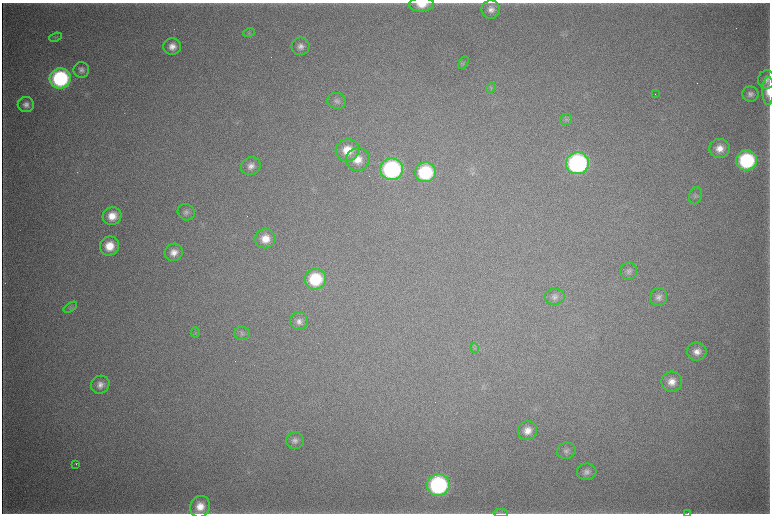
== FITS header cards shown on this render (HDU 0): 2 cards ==
NAXIS1  =                 1536 / length of data axis 1
NAXIS2  =                 1023 / length of data axis 2

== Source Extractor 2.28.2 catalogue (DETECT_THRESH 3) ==
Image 1536 x 1023 px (HDU 0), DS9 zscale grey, zoomed out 1/2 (1 PNG px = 2 x 2 image px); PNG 772 x 516 px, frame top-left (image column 1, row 1022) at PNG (2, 3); each listed source drawn as its Kron ellipse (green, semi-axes under 4 px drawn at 4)
Background 4390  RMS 38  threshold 113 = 3 sigma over >= 5 px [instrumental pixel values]
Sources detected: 55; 3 cannot appear on this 1/2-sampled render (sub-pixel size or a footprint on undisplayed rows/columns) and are neither listed nor drawn; the other 52 listed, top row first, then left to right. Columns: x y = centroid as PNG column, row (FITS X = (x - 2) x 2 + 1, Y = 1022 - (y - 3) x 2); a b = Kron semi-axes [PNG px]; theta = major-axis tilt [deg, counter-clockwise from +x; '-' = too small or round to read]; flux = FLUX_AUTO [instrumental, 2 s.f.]
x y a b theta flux
421 4 12 7 2 1.2e+05
491 9 9 9 - 5.8e+04
249 33 6 3 17 1.0e+04
56 37 6 4 21 1.3e+04
172 46 9 8 - 6.8e+04
300 46 9 9 - 5.0e+04
463 63 7 3 61 1.3e+04
81 70 8 8 - 3.3e+04
60 78 10 10 - 1.1e+06
767 79 9 8 - 4.2e+04
491 88 5 3 - 1.0e+04
768 91 14 5 89 7.1e+04
655 94 2 1 - 3.8e+03
750 94 8 7 - 3.6e+04
337 101 9 8 - 3.5e+04
26 104 8 7 - 4.2e+04
566 120 6 5 - 1.9e+04
720 148 10 9 - 9.4e+04
347 150 12 11 - 1.7e+05
358 159 12 11 - 1.2e+05
747 160 10 10 - 9.0e+05
577 163 11 11 - 1.8e+06
251 166 10 8 16 5.6e+04
392 169 11 10 - 1.4e+06
425 172 10 10 - 6.3e+05
696 196 9 6 73 2.5e+04
186 212 9 8 - 3.2e+04
112 216 9 8 - 1.2e+05
265 239 10 9 - 1.2e+05
109 246 10 9 - 1.5e+05
174 252 9 8 - 7.1e+04
629 271 8 8 - 3.3e+04
315 279 10 10 - 4.6e+05
555 297 10 8 4 3.8e+04
659 297 9 8 - 4.3e+04
70 307 7 3 34 1.4e+04
299 321 9 9 - 4.7e+04
195 332 5 3 - 1.1e+04
242 333 7 7 - 2.4e+04
474 348 5 2 - 7.0e+03
697 352 10 9 - 6.7e+04
672 382 10 10 - 8.7e+04
100 385 9 8 - 6.1e+04
527 431 10 9 - 8.4e+04
295 441 9 8 - 3.9e+04
566 451 9 8 - 3.6e+04
76 464 3 2 - 8.4e+03
587 472 10 8 5 4.4e+04
438 485 11 11 - 1.4e+06
200 507 11 10 - 1.3e+05
501 513 7 2 1 9.8e+03
688 513 2 2 - 5.2e+03
At the frame edge (FLAGS 8, measured only in part): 4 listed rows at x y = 421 4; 768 91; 200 507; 688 513
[3 sub-pixel or undisplayed-footprint detections neither listed nor drawn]